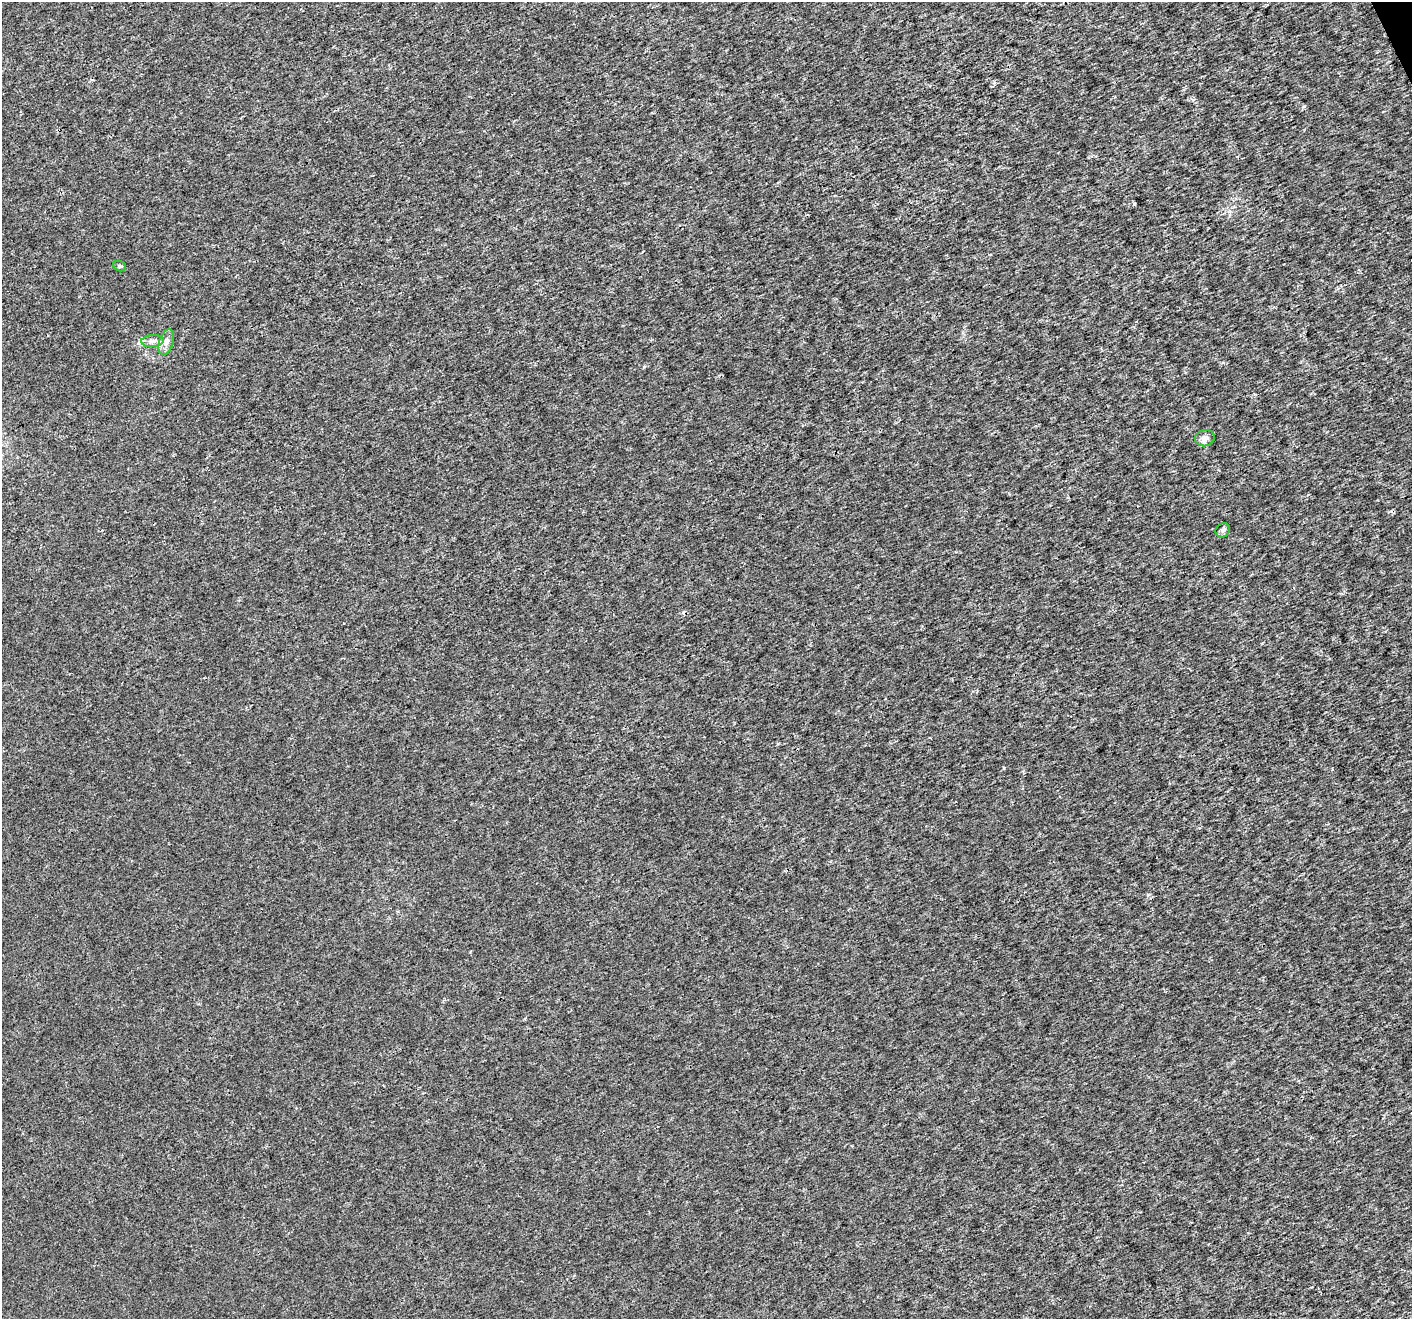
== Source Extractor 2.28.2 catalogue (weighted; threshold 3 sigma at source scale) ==
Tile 10 of 4 x 4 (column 2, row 3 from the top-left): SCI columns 1416-2825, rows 1466-2782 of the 5646 x 5506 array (HDU 1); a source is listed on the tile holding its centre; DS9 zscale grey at full resolution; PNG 1414 x 1321 px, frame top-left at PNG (2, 2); each listed source drawn as its Kron ellipse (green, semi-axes under 4 px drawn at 4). Shown black and unused: <1% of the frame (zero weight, under 3 of 4 exposures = <1% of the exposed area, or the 3 px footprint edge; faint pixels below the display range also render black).
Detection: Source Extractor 2.28.2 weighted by HDU 2 'WHT'; one run over the whole footprint, this tile lists its part. Background 2.14e-04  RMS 0.0019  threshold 0.00846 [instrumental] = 3 sigma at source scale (4.5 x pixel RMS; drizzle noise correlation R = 1.50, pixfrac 1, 0.0396/0.0396 arcsec/px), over >= 5 px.
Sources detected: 7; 1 cosmic-ray / hot-pixel residue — neither listed nor drawn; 1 inside a brighter listed object's ellipse — not listed separately; the other 5 listed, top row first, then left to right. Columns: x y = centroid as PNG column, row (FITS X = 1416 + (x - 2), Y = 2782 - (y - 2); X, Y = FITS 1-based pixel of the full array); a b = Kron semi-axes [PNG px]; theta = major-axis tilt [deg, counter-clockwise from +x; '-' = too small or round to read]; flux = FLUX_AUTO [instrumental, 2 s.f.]
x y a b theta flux
120 266 6 5 - 0.35
153 341 11 6 4 0.9
166 342 13 7 72 1
1205 438 10 8 14 1
1223 530 7 6 - 0.55